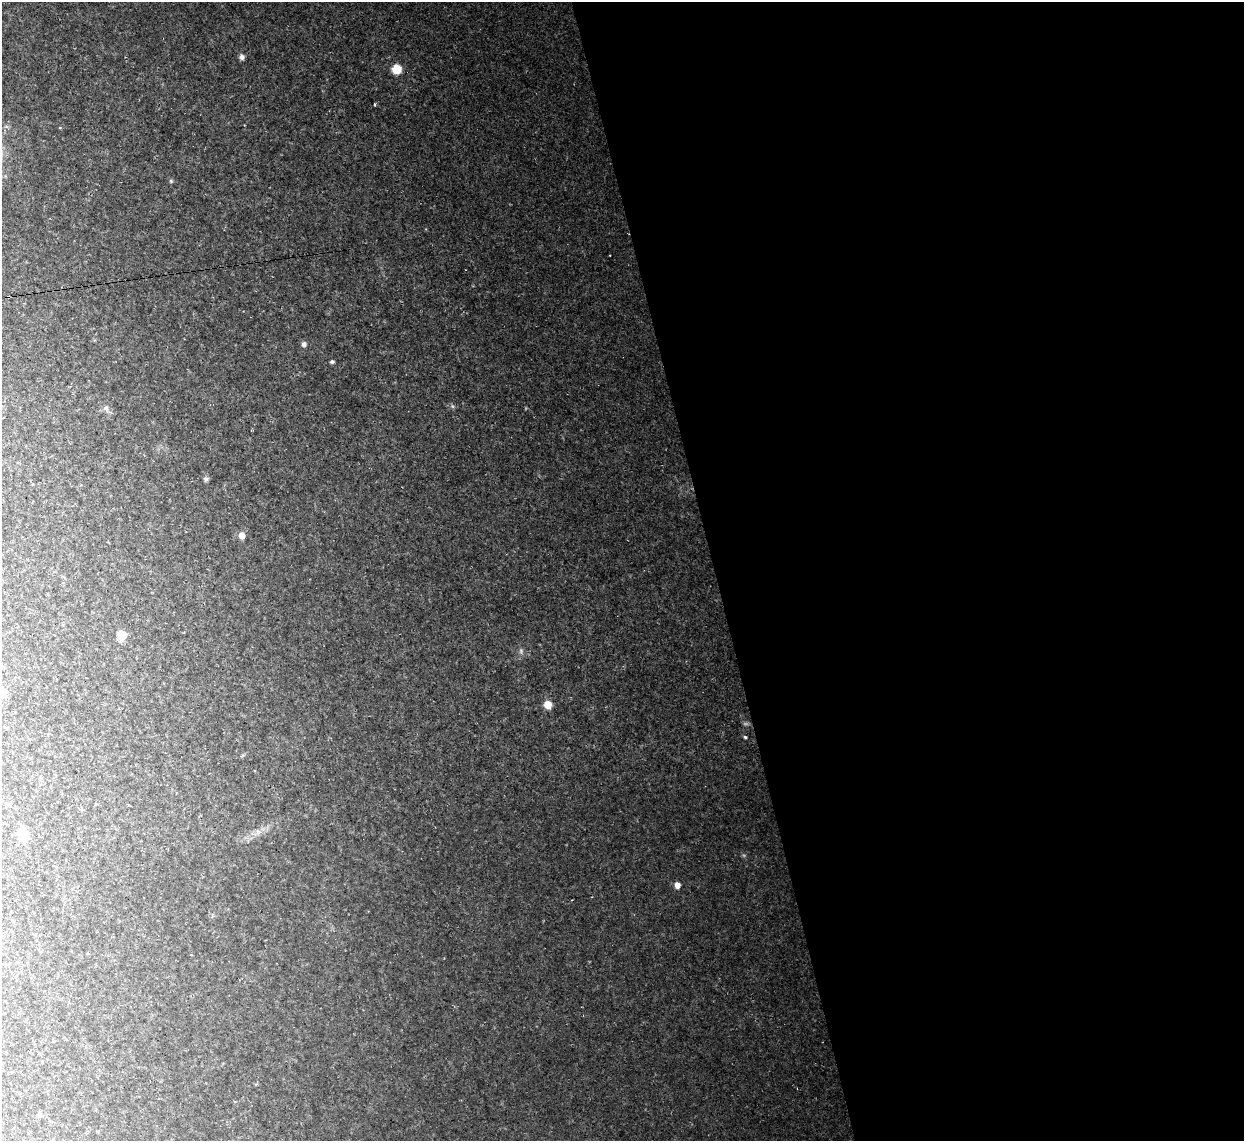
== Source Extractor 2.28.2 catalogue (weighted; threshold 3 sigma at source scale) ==
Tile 8 of 4 x 4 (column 4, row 2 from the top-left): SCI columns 3729-4970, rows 2417-3555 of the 4970 x 4948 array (HDU 1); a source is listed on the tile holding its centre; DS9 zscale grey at full resolution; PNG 1246 x 1143 px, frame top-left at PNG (2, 2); no overlay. Shown black and unused: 43% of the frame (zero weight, under 2 of 3 exposures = <1% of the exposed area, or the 3 px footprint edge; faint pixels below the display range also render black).
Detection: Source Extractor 2.28.2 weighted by HDU 2 'WHT'; one run over the whole footprint, this tile lists its part. Background 0.035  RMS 0.0072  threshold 0.0324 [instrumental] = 3 sigma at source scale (4.5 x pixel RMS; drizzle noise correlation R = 1.50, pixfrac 1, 0.05/0.05 arcsec/px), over >= 5 px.
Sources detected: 22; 1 too faint to see at this stretch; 1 cosmic-ray / hot-pixel residue — not listed; the other 20 listed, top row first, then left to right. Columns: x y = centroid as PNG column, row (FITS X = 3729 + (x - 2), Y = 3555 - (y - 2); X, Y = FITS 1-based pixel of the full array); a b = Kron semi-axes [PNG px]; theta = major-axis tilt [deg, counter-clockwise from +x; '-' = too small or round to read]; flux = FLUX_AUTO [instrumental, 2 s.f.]
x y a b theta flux
242 57 7 6 - 2.5
396 69 7 7 - 20
375 104 4 2 - 0.76
60 128 5 3 - 0.55
171 181 6 5 - 1.1
304 344 6 6 - 2.6
332 362 4 4 - 1.7
452 406 6 5 - 1.4
106 408 8 6 14 2.4
206 479 5 5 - 2.2
242 535 7 6 - 6.2
121 635 7 6 - 14
521 651 9 6 90 2.2
548 705 8 7 - 8.6
745 737 4 4 - 1
41 778 5 4 - 0.89
258 832 7 6 - 2.5
22 834 7 6 - 29
677 885 6 5 - 5.4
191 955 3 2 - 1.6